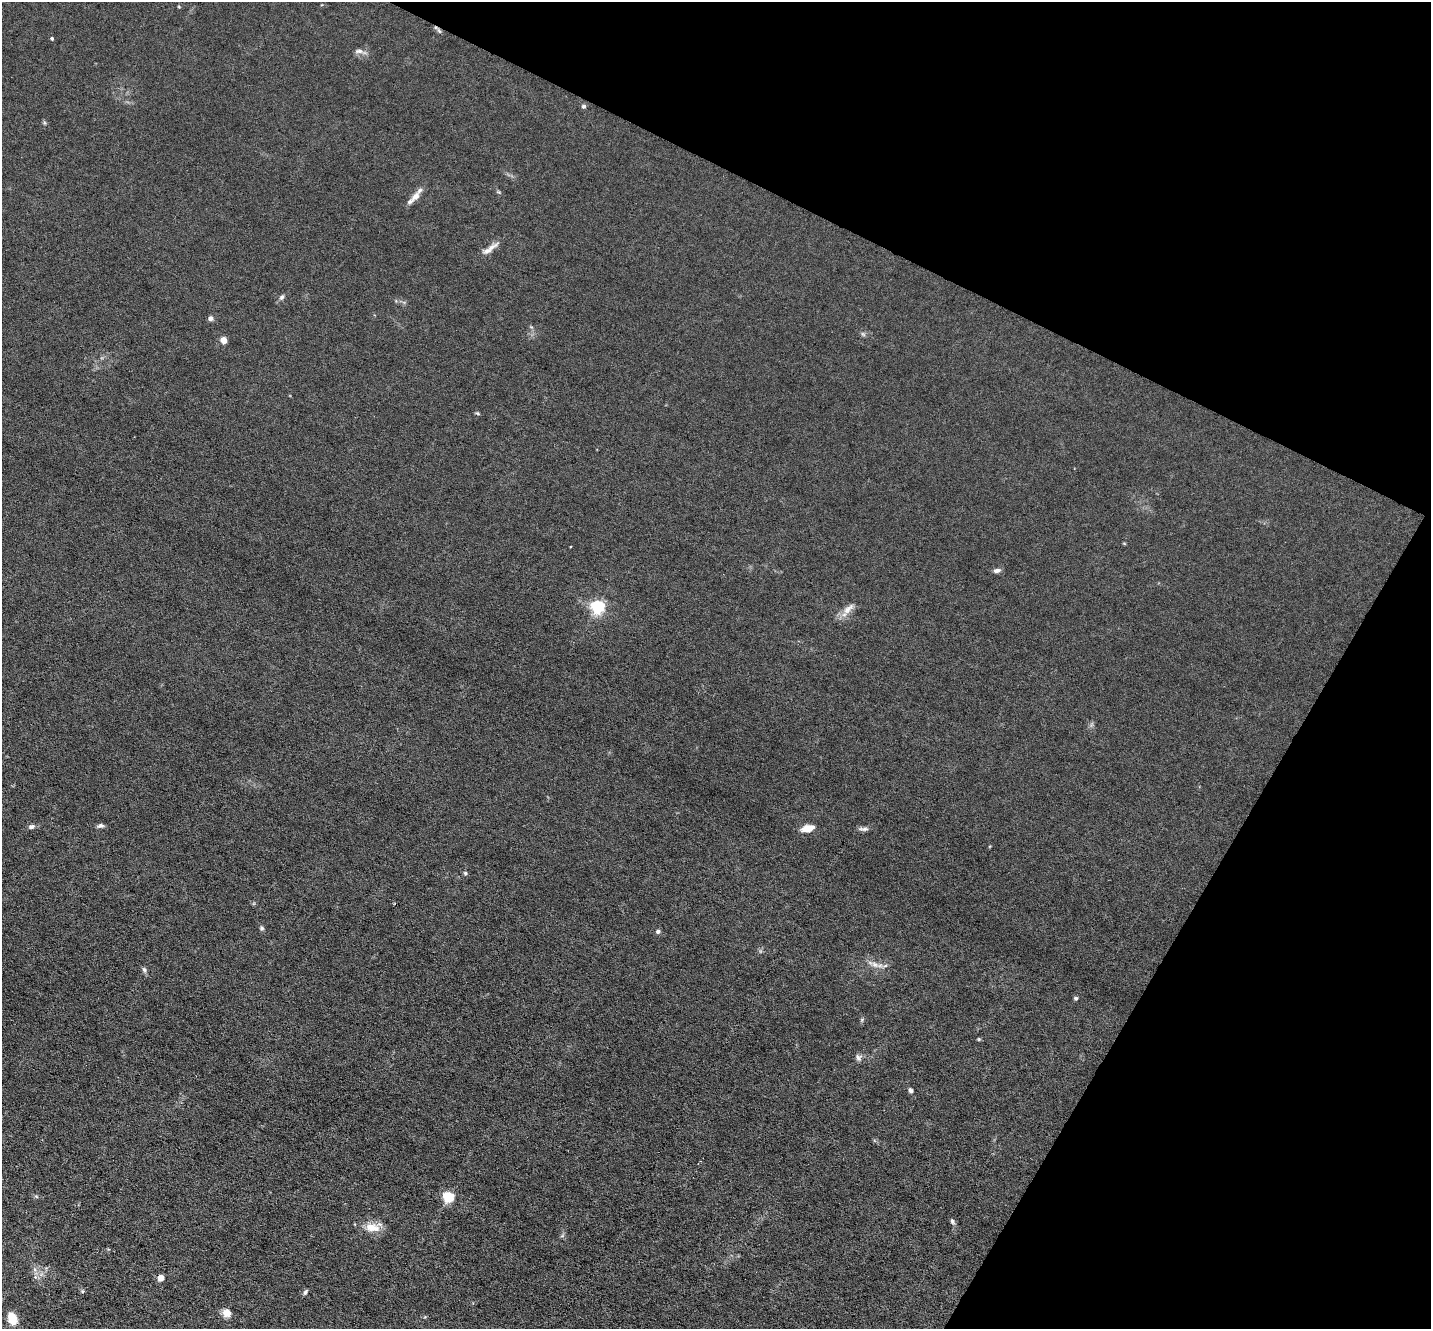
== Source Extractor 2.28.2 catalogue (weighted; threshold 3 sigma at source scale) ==
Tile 8 of 4 x 4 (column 4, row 2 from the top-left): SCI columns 4289-5717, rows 2934-4260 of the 5717 x 5729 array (HDU 1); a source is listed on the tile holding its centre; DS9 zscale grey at full resolution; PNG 1433 x 1331 px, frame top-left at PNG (2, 2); no overlay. Shown black and unused: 25% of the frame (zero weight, under 3 of 6 exposures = <1% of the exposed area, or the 3 px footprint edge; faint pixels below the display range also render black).
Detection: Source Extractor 2.28.2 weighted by HDU 2 'WHT'; one run over the whole footprint, this tile lists its part. Background 0.0113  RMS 0.0037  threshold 0.015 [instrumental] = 3 sigma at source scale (4.09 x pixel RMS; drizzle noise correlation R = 1.36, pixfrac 0.8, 0.05/0.05 arcsec/px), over >= 5 px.
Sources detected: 37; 1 inside a brighter listed object's ellipse — not listed separately; the other 36 listed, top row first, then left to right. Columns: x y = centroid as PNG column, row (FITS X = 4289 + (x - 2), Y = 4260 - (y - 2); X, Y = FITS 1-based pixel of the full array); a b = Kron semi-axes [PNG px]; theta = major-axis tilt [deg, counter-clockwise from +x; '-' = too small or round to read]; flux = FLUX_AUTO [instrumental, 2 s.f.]
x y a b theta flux
439 31 8 4 -45 0.72
52 38 4 3 - 0.54
359 51 12 6 4 1.4
584 106 5 5 - 0.7
415 196 15 7 43 2.6
490 249 27 6 35 2.6
282 297 7 5 59 0.8
210 318 5 5 - 1.3
863 334 7 4 -44 0.59
224 340 5 5 - 3.2
477 413 5 4 - 0.43
997 570 9 5 8 1.1
598 607 5 5 - 71
848 609 22 8 42 2.9
101 826 8 5 16 0.92
31 827 7 5 21 0.97
808 828 14 8 13 3.6
864 829 14 5 -3 1.1
465 873 5 4 - 0.61
262 928 6 5 - 0.65
658 931 6 5 - 0.77
875 964 11 7 -31 2
144 970 7 6 - 0.82
1076 998 4 4 - 0.72
862 1019 6 4 20 0.42
979 1039 5 4 - 0.33
859 1057 9 8 - 1.2
911 1091 6 5 - 0.83
448 1197 5 5 - 32
952 1221 8 5 -68 0.75
372 1228 23 12 -7 4.5
161 1278 4 4 - 6.1
82 1291 5 5 - 0.5
305 1292 7 4 59 0.68
227 1313 10 9 - 2.7
12 1318 9 6 -72 11